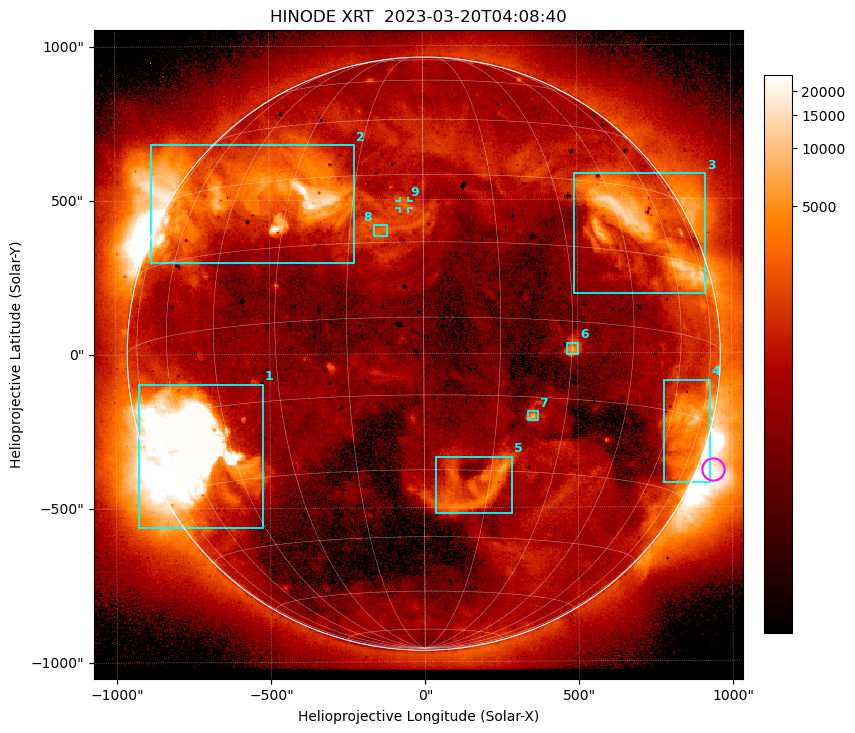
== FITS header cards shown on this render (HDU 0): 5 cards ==
TELESCOP= 'HINODE  '           /
INSTRUME= 'XRT     '           /
DATE_OBS= '2023-03-20T04:08:40.752' /
CTYPE1  = 'Solar-X '           /
CTYPE2  = 'Solar-Y '           /

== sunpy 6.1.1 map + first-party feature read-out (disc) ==
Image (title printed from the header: HINODE XRT  2023-03-20T04:08:40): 512 x 512 px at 4.11 arcsec/px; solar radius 963 arcsec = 234 px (full disc in frame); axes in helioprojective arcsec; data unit not stated in the header (colour bar unlabelled)
Orientation: roll -0.281 deg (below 1 deg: not rotated)
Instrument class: DISC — disc imager (sunpy class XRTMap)
Bright regions (active regions / flare kernels): reference = the median radial profile (limb darkening/brightening removed); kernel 5 px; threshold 5 sigma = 1809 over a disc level ~796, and >= 1.15x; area >= 9 px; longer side >= 6 px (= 25 arcsec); searched inside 0.97 R_sun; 9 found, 9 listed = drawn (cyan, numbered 1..; 1 of them under ~28 arcsec drawn as corner ticks so the feature stays visible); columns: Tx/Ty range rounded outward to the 10 arcsec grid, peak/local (2 s.f.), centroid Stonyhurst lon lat
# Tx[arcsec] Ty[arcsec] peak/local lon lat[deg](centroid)
1 -930..-520 -570..-90 23 -57 -22
2 -890..-220 290..680 20 -35 +26
3 490..920 190..590 15 +50 +21
4 780..930 -420..-80 9.9 +68 -17
5 40..290 -520..-330 12 +13 -34
6 460..500 -10..40 9.2 +30 -5
7 330..370 -220..-190 12 +23 -19
8 -160..-110 380..420 5.7 -9 +17
9 -80..-40 470..500 4.9 -4 +23
Off-limb structures (1.02-1.3 R_sun): pedestal 25.2 subtracted; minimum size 50 px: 4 found; the strongest spans PA ~225..290 deg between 1.02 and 1.3 R_sun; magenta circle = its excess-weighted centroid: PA ~250 deg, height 1.05 R_sun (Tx ~940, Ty ~-380 arcsec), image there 16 x the reference